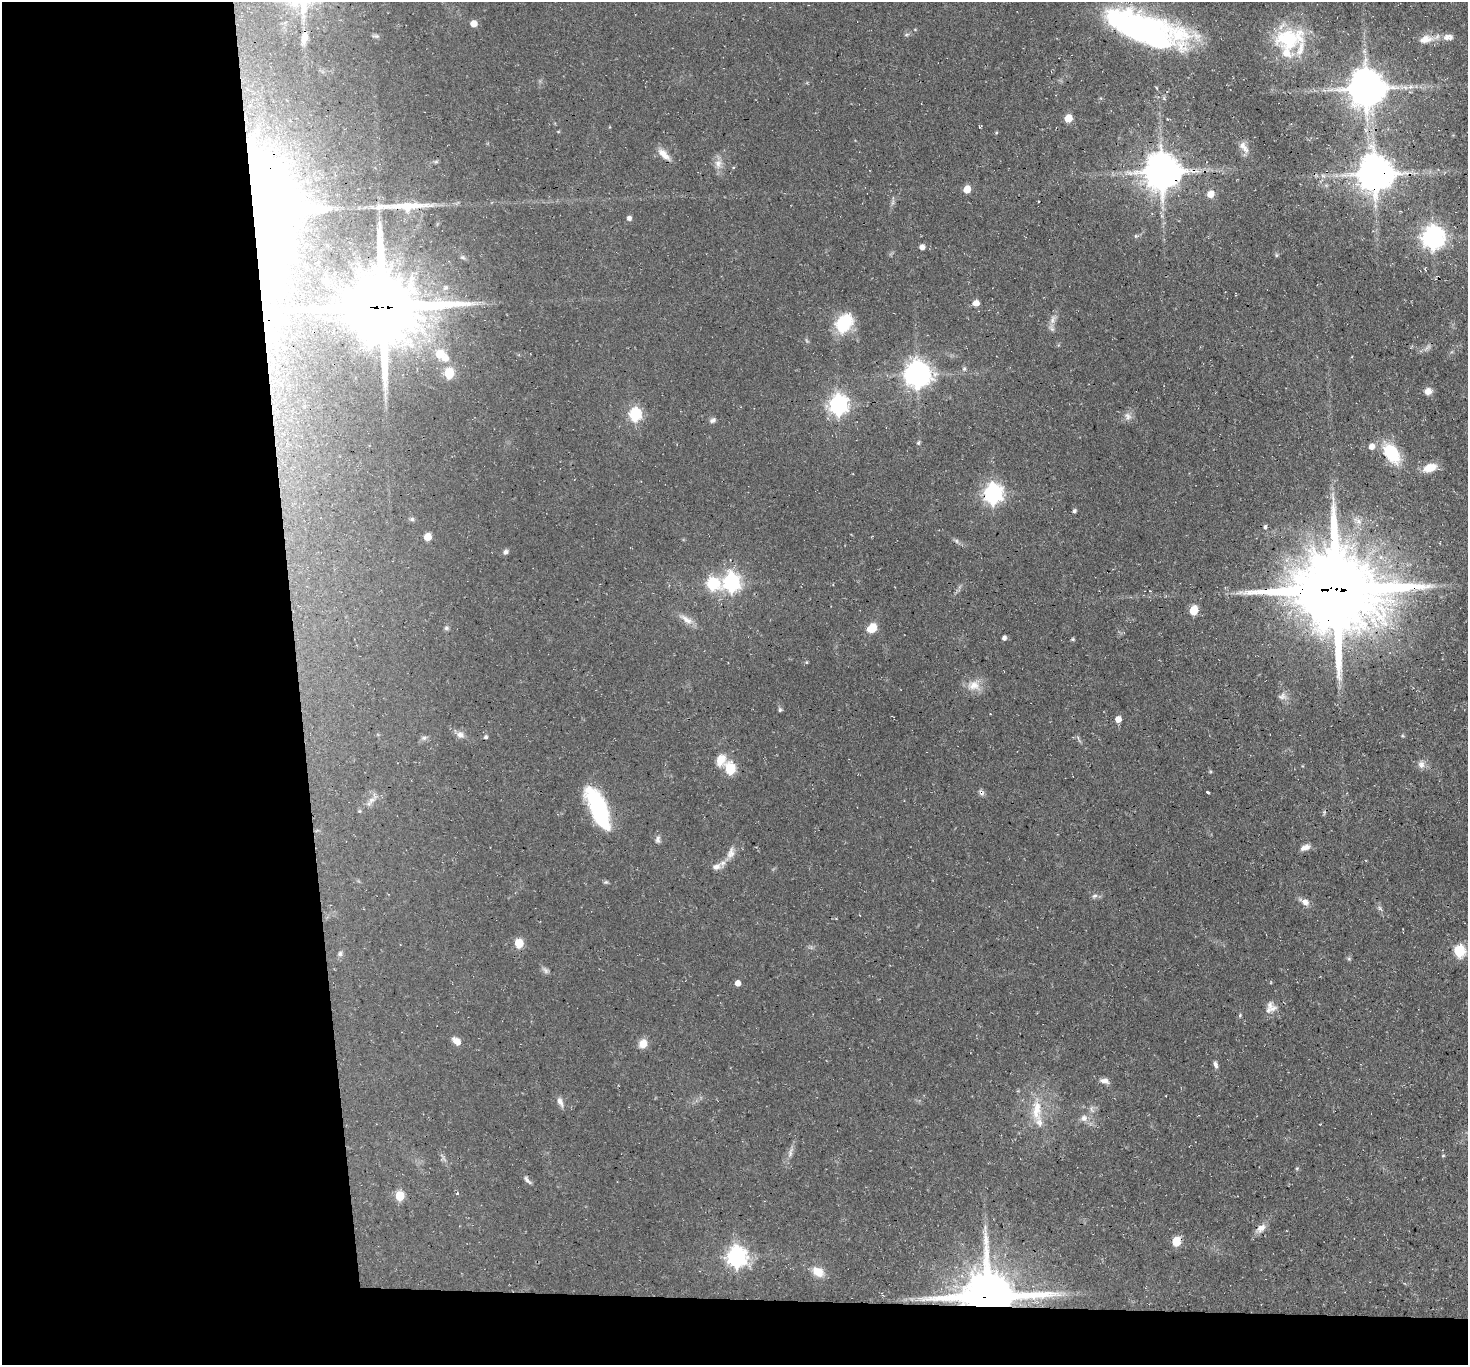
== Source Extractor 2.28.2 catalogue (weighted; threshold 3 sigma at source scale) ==
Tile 7 of 3 x 3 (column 1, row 3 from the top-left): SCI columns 2-1467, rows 161-1523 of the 4401 x 4372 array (HDU 1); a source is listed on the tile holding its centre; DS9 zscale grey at full resolution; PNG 1470 x 1367 px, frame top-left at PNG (2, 2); no overlay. Shown black and unused: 24% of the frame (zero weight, under 3 of 4 exposures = <1% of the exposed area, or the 3 px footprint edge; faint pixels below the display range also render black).
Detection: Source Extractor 2.28.2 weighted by HDU 2 'WHT'; one run over the whole footprint, this tile lists its part. Background 0.055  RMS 0.0051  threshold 0.023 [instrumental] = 3 sigma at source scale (4.5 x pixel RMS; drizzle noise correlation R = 1.50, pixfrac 1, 0.05/0.05 arcsec/px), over >= 5 px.
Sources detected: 129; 1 too faint to see at this stretch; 3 inside a brighter object's white glare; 2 cosmic-ray / hot-pixel residue — not listed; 7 inside a brighter listed object's ellipse — not listed separately; the other 116 listed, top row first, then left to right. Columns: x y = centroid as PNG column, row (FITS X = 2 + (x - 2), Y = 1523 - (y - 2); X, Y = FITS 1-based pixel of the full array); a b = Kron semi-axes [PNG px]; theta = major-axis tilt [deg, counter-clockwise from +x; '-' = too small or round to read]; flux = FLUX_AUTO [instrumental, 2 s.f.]
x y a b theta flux
474 23 6 6 - 5.1
1139 28 85 27 -15 140
906 34 7 3 19 0.77
376 36 9 5 -3 0.99
1447 37 10 8 -27 2.9
304 38 16 8 79 4.9
1288 39 32 21 13 37
1426 39 21 12 10 6.2
1405 87 7 4 -20 1.5
1366 88 11 10 - 1500
1068 118 5 5 - 13
1365 130 7 4 -87 1.3
558 132 5 3 - 0.46
1244 147 18 7 -55 3.5
664 154 18 8 -44 5.1
436 162 7 4 18 0.76
718 163 12 10 -89 3.9
1162 172 11 10 - 1400
1375 174 10 10 - 1500
967 189 5 5 - 8.8
1210 194 6 6 - 6.4
1039 201 2 2 - 0.4
409 206 53 10 4 14
271 209 100 55 -88 560
629 218 5 5 - 1.9
1136 236 5 5 - 0.78
1433 237 8 8 - 360
922 247 5 5 - 2.8
1276 255 6 4 90 0.69
462 257 7 5 -2 0.98
1425 269 5 3 - 0.63
325 281 5 4 - 4.1
976 303 5 5 - 5.1
383 307 24 21 -1 5400
1053 320 14 7 75 3.2
844 323 19 14 54 26
440 354 6 6 - 15
445 358 8 7 - 4
964 369 6 5 - 0.96
449 373 6 5 - 27
917 374 9 8 - 570
1428 391 9 8 - 3.2
838 405 8 7 - 250
635 414 6 6 - 67
1128 416 11 8 -60 2.5
713 420 9 6 29 1.5
918 443 5 5 - 0.83
1371 446 6 5 - 3.7
1391 453 18 11 -56 28
1430 468 15 9 20 8
993 494 8 7 - 230
1074 511 4 4 - 1.2
412 519 6 6 - 0.96
1265 527 6 4 90 1.1
427 537 5 5 - 9
956 541 7 5 -61 1
506 552 7 6 - 1.6
731 582 8 7 - 190
712 584 7 6 - 59
1336 589 27 24 -6 7600
1194 610 6 5 - 19
686 619 22 8 -34 4.4
446 628 6 5 - 0.99
872 628 9 7 38 10
1004 638 5 4 - 1.7
1073 639 5 3 - 0.61
806 662 5 5 - 0.61
974 685 20 15 3 6.8
1282 696 11 8 10 2.5
780 710 6 5 - 0.87
1118 719 5 5 - 5.5
460 735 11 9 -26 2.9
424 738 7 5 43 1.2
721 759 15 12 80 7.2
1421 765 10 8 -79 2.8
730 769 7 6 - 32
981 792 10 6 -50 1.5
1208 792 4 3 - 1.2
372 800 8 7 - 2.2
598 808 43 15 -67 55
359 811 5 4 - 0.62
658 839 11 6 81 1.8
1305 847 13 7 20 2.9
731 853 17 9 72 4
716 867 13 8 12 2.8
1095 896 8 5 27 1.3
1305 902 10 7 -31 3.1
1380 908 7 5 -47 1.2
519 943 6 5 - 18
1459 951 7 6 - 44
340 954 7 6 - 1.5
1349 959 6 4 -45 0.76
545 970 11 6 -47 1.6
738 983 5 4 - 3.8
1270 1005 13 9 83 3.3
1240 1015 5 4 - 0.65
457 1041 9 6 -41 5.1
643 1043 10 9 - 5.3
1215 1065 10 5 -75 1.7
1104 1081 12 7 -14 2.5
560 1102 14 6 -68 2.6
1091 1109 11 6 -69 2
1037 1110 35 14 -87 14
1084 1118 9 9 - 2.9
790 1153 14 5 69 2.5
1443 1156 5 3 - 0.49
1297 1169 5 3 - 0.57
527 1180 14 5 -49 1.7
457 1193 5 4 - 0.61
400 1196 6 5 - 22
985 1227 9 3 86 1.3
1261 1228 15 8 31 3.7
1176 1242 6 5 - 20
736 1257 8 7 - 260
818 1272 13 9 -34 7.5
988 1296 17 13 0 3100
Overlapping masked pixels (flux is a lower limit): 9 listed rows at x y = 1139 28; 1162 172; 1375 174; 409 206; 271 209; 383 307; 1336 589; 981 792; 988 1296
Isophote crosses this tile's border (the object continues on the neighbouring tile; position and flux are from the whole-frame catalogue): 1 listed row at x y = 1139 28